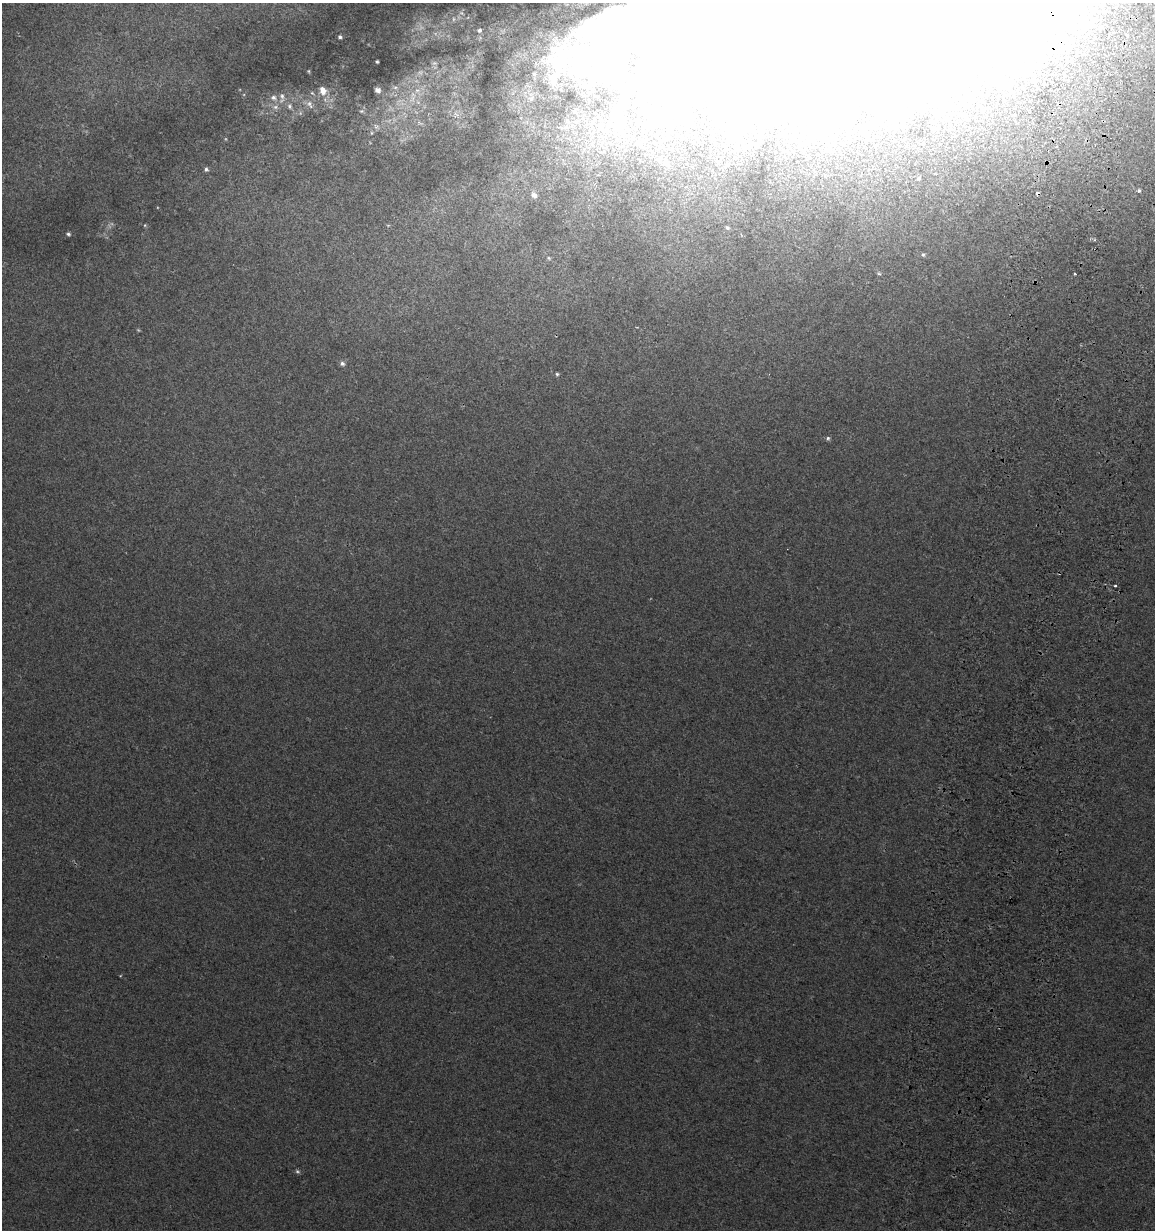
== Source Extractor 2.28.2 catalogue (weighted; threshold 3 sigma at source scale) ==
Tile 10 of 4 x 4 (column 2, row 3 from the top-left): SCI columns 1496-2648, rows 1257-2484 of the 5296 x 4961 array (HDU 1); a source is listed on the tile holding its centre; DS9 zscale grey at full resolution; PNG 1157 x 1232 px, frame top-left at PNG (2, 3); no overlay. Shown black and unused: <1% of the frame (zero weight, under 2 of 3 exposures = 3% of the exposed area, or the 3 px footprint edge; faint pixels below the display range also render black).
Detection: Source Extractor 2.28.2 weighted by HDU 2 'WHT'; one run over the whole footprint, this tile lists its part. Background 0.0201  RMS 0.0076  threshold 0.0343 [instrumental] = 3 sigma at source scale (4.5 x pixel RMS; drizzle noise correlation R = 1.50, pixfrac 1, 0.0396/0.0396 arcsec/px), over >= 5 px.
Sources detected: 48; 5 too faint to see at this stretch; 5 inside a brighter object's white glare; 1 cosmic-ray / hot-pixel residue — not listed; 4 inside a brighter listed object's ellipse — not listed separately; the other 33 listed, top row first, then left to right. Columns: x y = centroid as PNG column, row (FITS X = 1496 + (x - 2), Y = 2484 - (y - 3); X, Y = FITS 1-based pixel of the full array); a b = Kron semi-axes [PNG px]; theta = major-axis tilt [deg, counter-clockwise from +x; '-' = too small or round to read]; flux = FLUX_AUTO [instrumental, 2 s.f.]
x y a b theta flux
672 19 166 94 28 2000
479 30 5 5 - 1.9
340 37 4 3 - 1.4
377 62 3 3 - 1.1
395 87 6 6 - 2.1
378 90 6 5 - 3.5
323 91 12 9 -66 7.4
312 93 6 4 -44 1.1
274 98 10 8 -22 4.5
412 99 17 10 72 12
310 104 14 8 -52 5
290 106 9 7 -74 3
275 107 9 6 0 3.4
361 111 6 5 - 1.3
456 114 11 8 -43 5.4
376 127 10 6 -32 2.9
372 133 5 3 - 0.84
665 163 9 8 - 5.2
206 169 5 5 - 1.7
919 178 5 5 - 1.1
1139 190 5 4 - 1.2
534 195 9 7 -37 5.2
145 225 5 3 - 0.72
727 227 5 5 - 1.4
68 234 4 4 - 1.4
923 255 5 4 - 1.1
549 258 5 4 - 0.99
879 274 6 4 -2 0.91
1075 274 3 3 - 1.1
342 364 7 5 -20 2.1
557 374 4 4 - 1.1
828 438 6 4 76 1.3
1115 586 3 3 - 0.93
Isophote crosses this tile's border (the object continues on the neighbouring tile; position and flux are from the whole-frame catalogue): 1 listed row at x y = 672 19